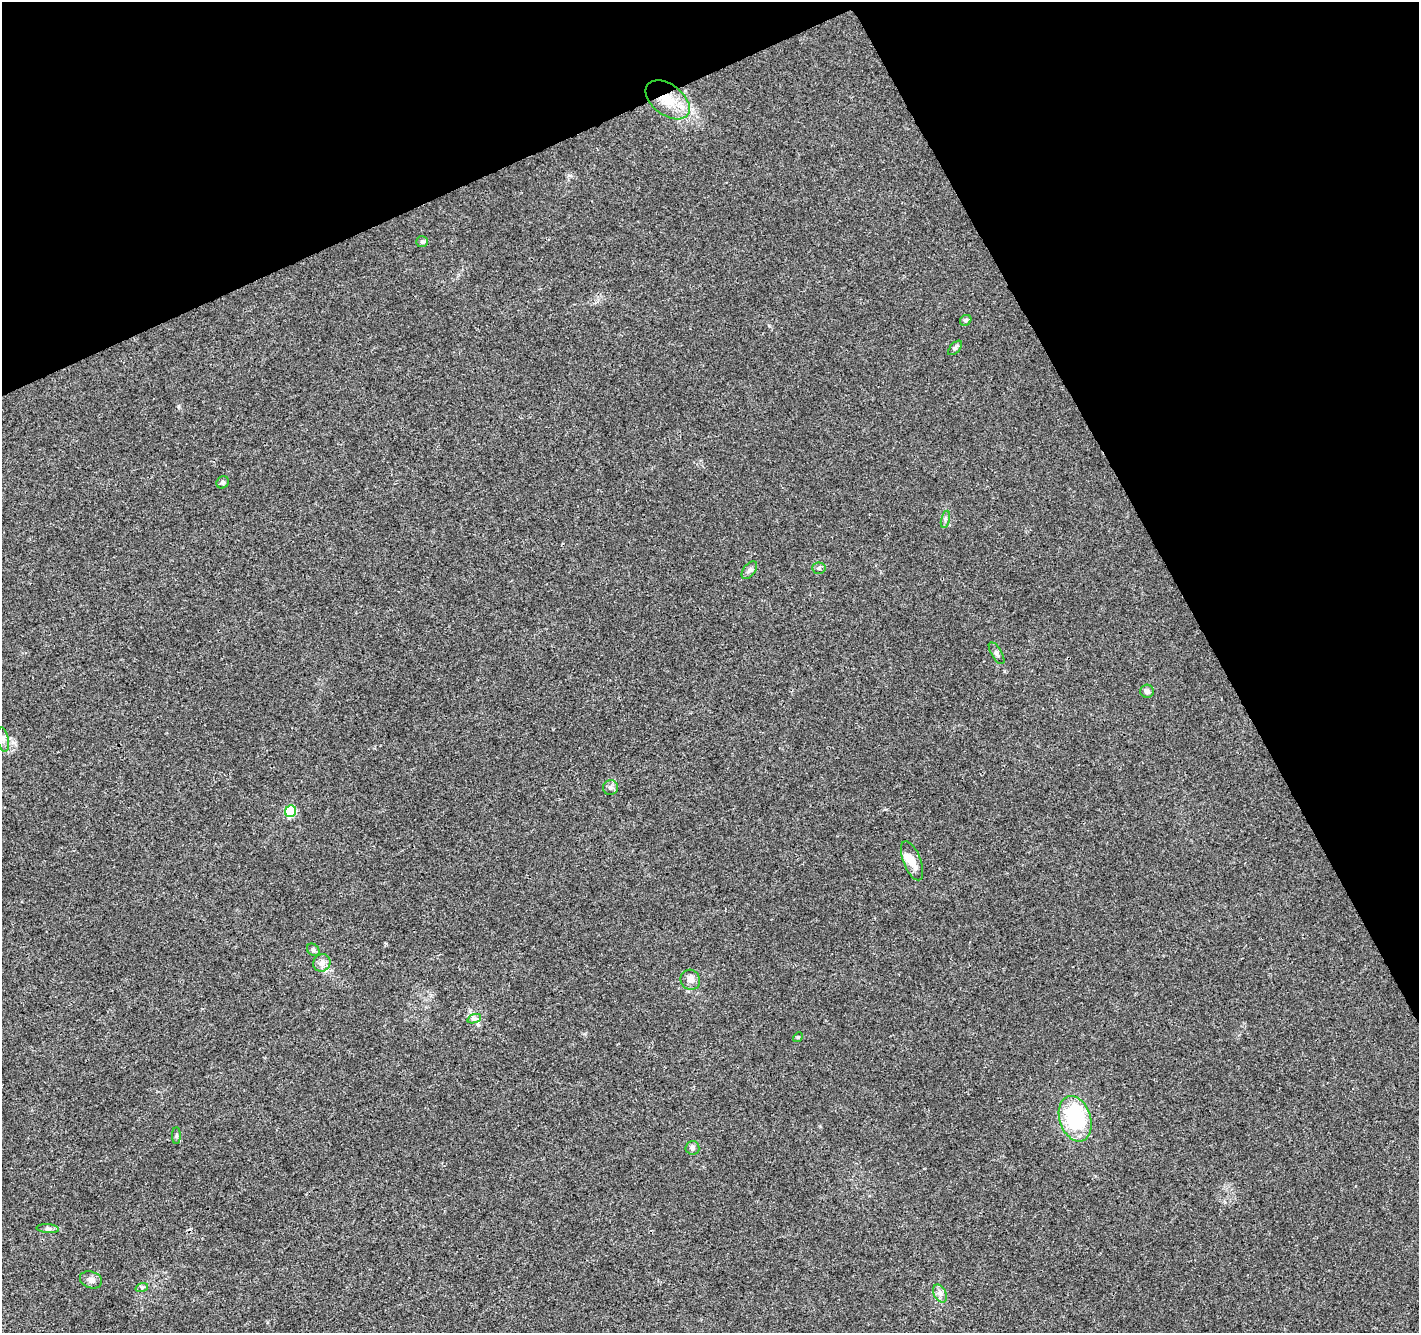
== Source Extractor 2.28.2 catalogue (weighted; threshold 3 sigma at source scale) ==
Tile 3 of 4 x 4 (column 3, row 1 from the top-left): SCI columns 2888-4304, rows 4115-5445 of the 5779 x 5626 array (HDU 1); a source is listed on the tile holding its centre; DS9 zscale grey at full resolution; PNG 1421 x 1335 px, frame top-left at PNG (2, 2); each listed source drawn as its Kron ellipse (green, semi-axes under 4 px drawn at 4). Shown black and unused: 24% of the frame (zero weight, under 3 of 4 exposures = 5% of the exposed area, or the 3 px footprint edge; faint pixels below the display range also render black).
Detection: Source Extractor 2.28.2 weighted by HDU 2 'WHT'; one run over the whole footprint, this tile lists its part. Background 0.00687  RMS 0.0026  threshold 0.0118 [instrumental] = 3 sigma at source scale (4.5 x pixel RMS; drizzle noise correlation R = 1.50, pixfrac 1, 0.0396/0.0396 arcsec/px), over >= 5 px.
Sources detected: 27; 1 inside a brighter object's white glare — neither listed nor drawn; the other 26 listed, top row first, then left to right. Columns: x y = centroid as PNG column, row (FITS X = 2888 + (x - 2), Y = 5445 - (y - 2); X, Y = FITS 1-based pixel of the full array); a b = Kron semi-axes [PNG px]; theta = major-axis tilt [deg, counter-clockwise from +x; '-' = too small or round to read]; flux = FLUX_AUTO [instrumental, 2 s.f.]
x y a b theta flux
668 100 25 15 -37 7.3
422 242 6 5 - 0.45
966 320 6 5 - 0.53
955 348 9 4 46 0.64
223 482 6 5 - 0.49
945 519 8 3 77 0.54
819 568 6 5 - 0.53
749 570 10 6 53 0.82
997 653 12 5 -59 0.78
1147 691 7 6 - 0.9
3 739 12 5 -79 1.1
610 788 7 7 - 0.8
291 811 6 5 - 18
912 861 21 8 -69 3.1
313 950 7 5 -44 0.52
322 963 9 8 - 1.8
690 980 10 9 - 1.6
474 1019 7 4 18 0.65
798 1037 5 4 - 0.32
1075 1119 23 15 -72 22
176 1136 8 4 89 0.5
692 1148 7 7 - 0.76
48 1229 11 4 -4 0.68
91 1280 11 8 -20 1.4
142 1287 6 4 18 0.44
940 1293 9 6 -63 1.1
Overlapping masked pixels (flux is a lower limit): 1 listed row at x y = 668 100
Unlisted compact peaks at least as high as the median listed source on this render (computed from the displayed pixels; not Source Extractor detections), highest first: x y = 178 406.